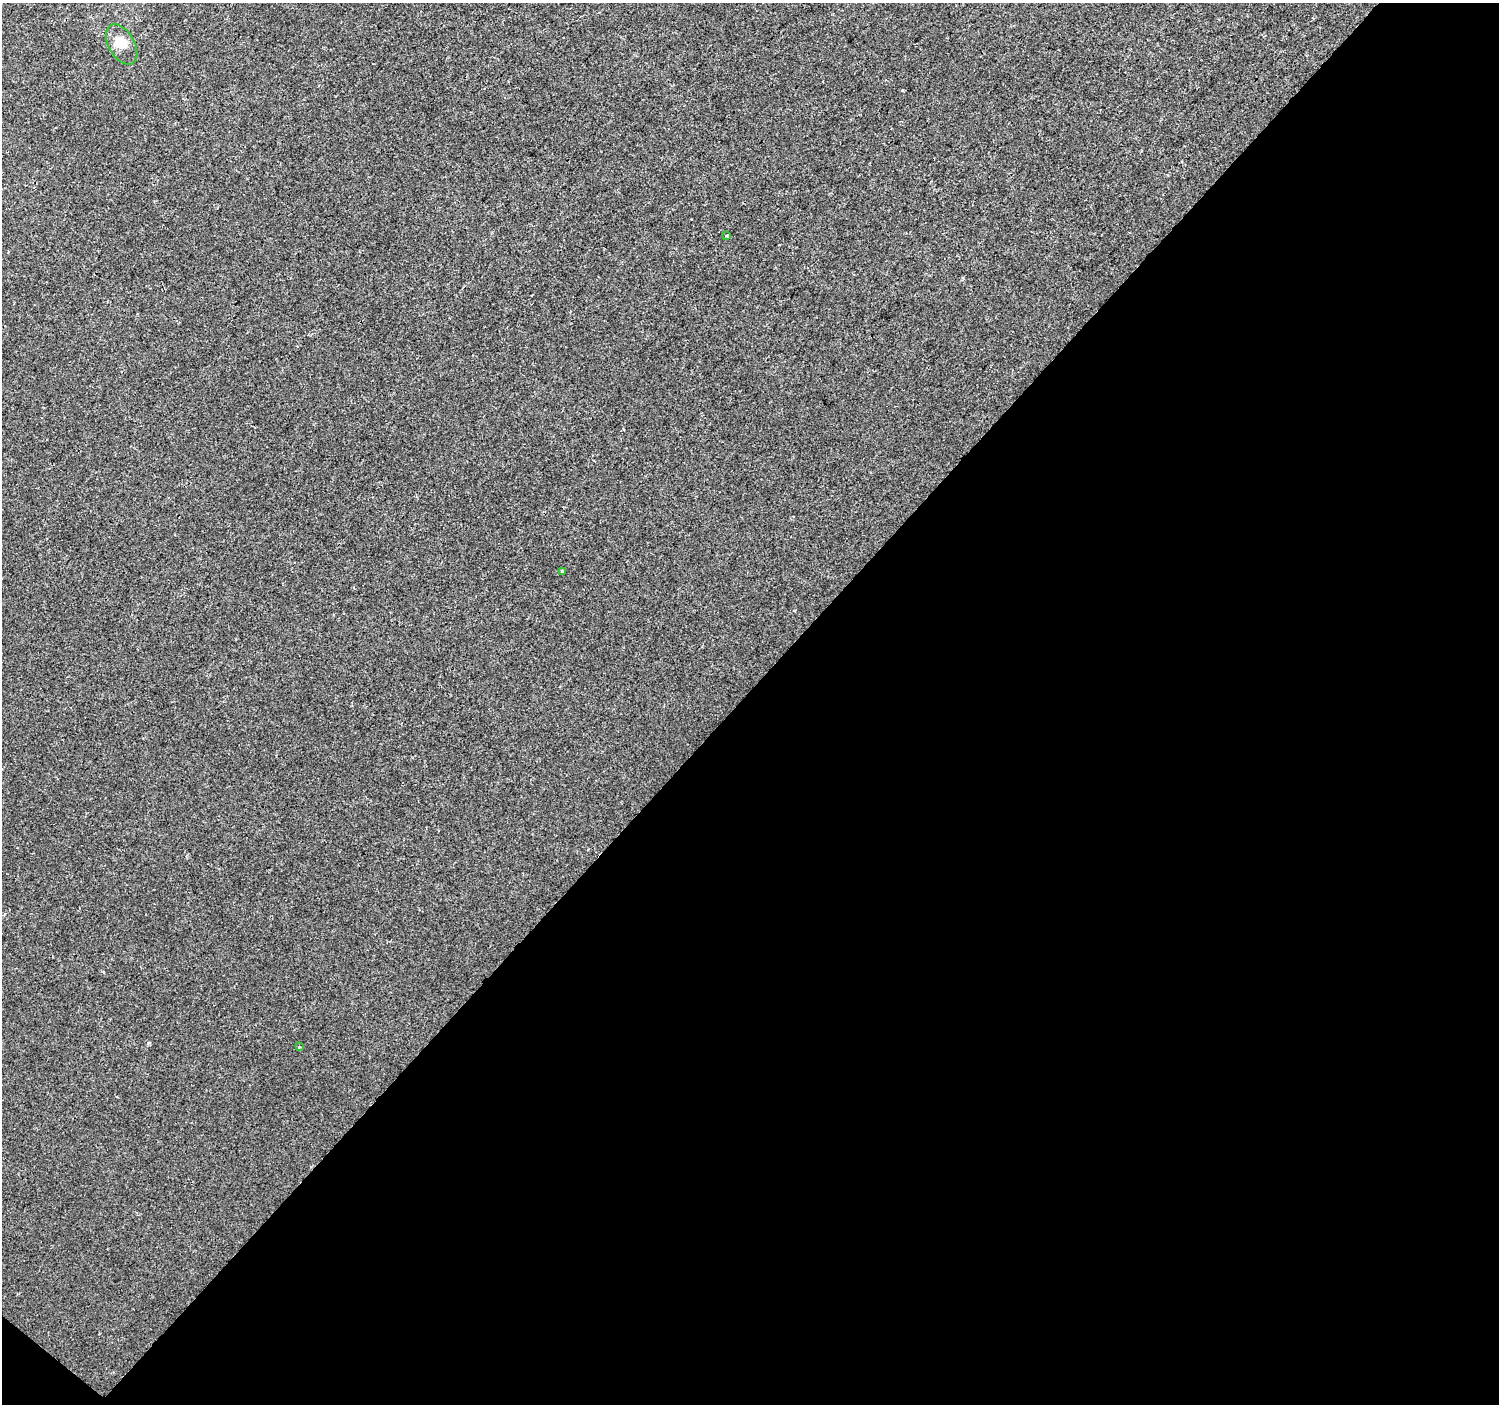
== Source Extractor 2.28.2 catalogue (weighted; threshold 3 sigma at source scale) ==
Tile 4 of 2 x 2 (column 2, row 2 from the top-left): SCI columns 1498-2994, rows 91-1492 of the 2994 x 3002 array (HDU 1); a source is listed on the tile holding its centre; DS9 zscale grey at full resolution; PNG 1501 x 1406 px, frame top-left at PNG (2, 3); each listed source drawn as its Kron ellipse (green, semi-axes under 4 px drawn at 4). Shown black and unused: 51% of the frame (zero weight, under 2 of 3 exposures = <1% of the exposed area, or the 3 px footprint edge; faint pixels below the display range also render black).
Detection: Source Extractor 2.28.2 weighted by HDU 2 'WHT'; one run over the whole footprint, this tile lists its part. Background 9.51e-05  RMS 0.0041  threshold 0.0186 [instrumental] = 3 sigma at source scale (4.5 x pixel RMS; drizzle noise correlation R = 1.50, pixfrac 1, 0.0396/0.0396 arcsec/px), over >= 5 px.
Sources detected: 5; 1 inside a brighter object's white glare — neither listed nor drawn; the other 4 listed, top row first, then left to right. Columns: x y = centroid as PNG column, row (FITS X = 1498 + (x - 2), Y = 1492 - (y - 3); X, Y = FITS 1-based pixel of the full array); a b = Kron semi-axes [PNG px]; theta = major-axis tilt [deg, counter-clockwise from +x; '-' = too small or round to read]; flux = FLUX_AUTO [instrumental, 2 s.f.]
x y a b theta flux
122 44 22 13 -60 6.5
727 236 3 3 - 0.77
562 572 4 3 - 0.45
300 1047 4 3 - 0.35